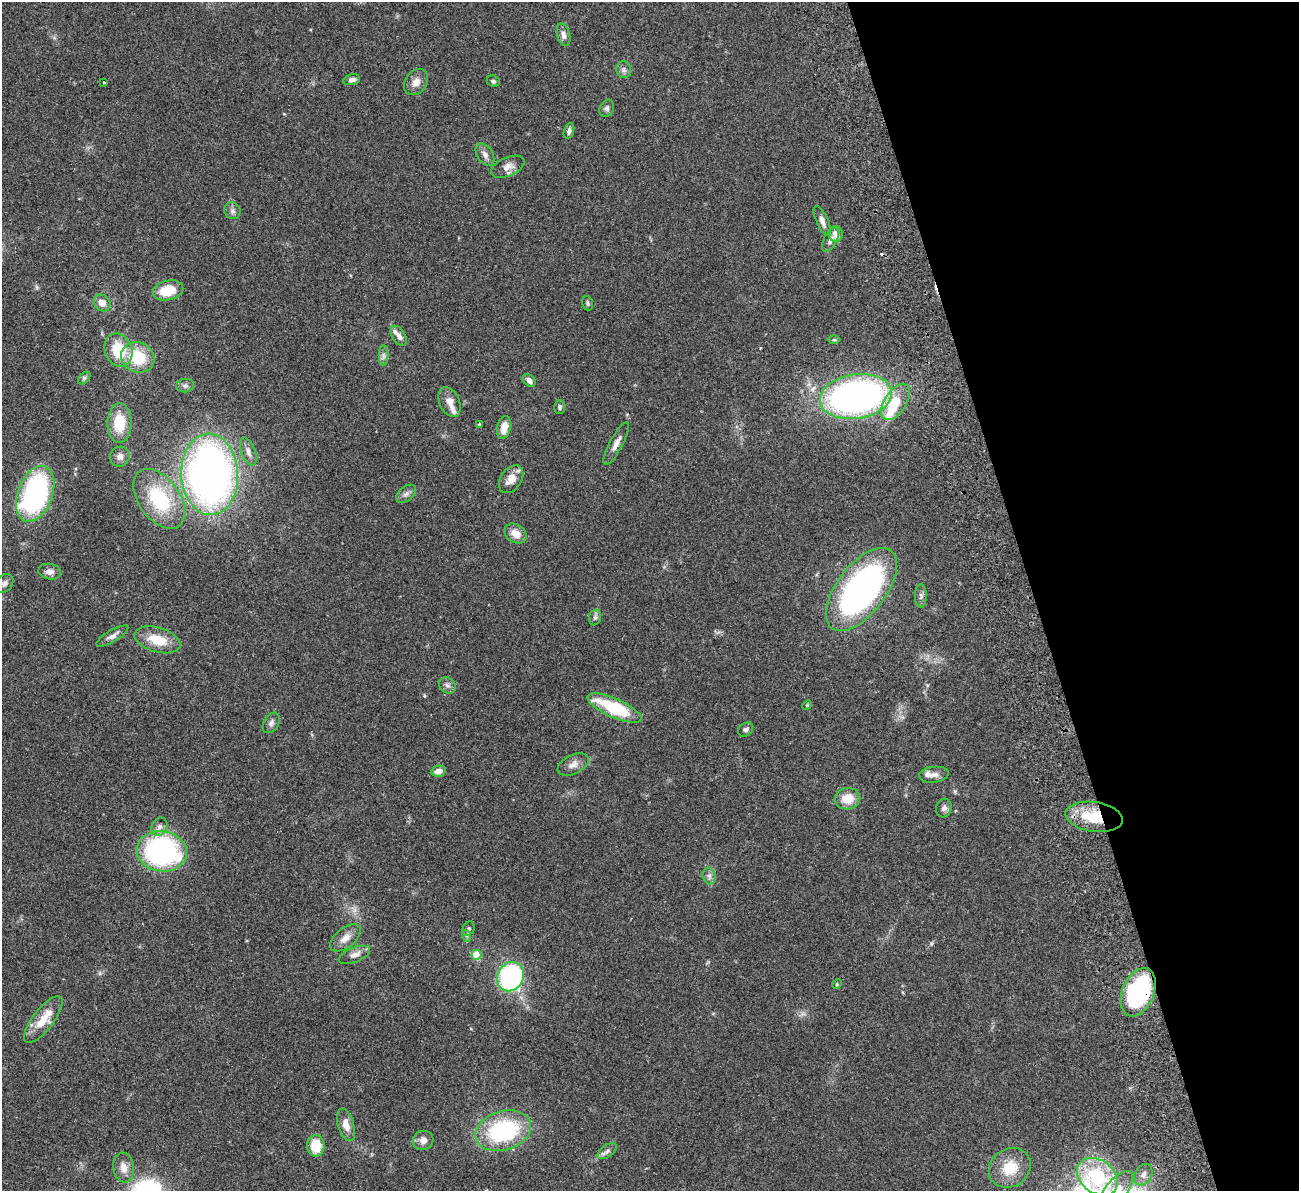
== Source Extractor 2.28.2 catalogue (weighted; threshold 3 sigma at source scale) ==
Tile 12 of 4 x 4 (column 4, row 3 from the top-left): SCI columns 3948-5244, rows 1355-2543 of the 5300 x 5207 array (HDU 1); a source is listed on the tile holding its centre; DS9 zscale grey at full resolution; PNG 1301 x 1193 px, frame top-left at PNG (2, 2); each listed source drawn as its Kron ellipse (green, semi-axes under 4 px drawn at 4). Shown black and unused: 20% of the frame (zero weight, under 2 of 3 exposures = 3% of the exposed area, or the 3 px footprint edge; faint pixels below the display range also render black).
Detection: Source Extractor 2.28.2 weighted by HDU 2 'WHT'; one run over the whole footprint, this tile lists its part. Background 0.0951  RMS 0.0086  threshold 0.0389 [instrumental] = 3 sigma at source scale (4.5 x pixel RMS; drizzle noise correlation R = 1.50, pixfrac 1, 0.05/0.05 arcsec/px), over >= 5 px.
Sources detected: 87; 1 inside a brighter object's white glare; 1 cosmic-ray / hot-pixel residue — neither listed nor drawn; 4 inside a brighter listed object's ellipse — not listed separately; the other 81 listed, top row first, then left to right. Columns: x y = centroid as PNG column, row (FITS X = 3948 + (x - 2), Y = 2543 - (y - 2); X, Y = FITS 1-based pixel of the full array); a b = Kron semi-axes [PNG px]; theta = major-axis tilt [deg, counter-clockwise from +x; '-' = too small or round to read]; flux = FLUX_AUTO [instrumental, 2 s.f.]
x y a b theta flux
564 35 11 6 -75 3.9
624 70 8 7 - 2.8
352 80 8 5 12 3.3
493 81 6 5 - 2.1
416 82 14 11 55 7
104 83 3 2 - 0.87
607 108 9 6 65 2.4
569 131 8 5 74 2.7
485 155 12 8 -57 4.2
508 167 18 9 23 6.6
232 211 8 8 - 3
822 221 16 6 -66 4.9
836 234 8 7 - 5.7
830 240 13 6 61 4.2
168 290 15 9 12 21
102 303 9 7 -50 7.5
588 303 7 5 -75 1.6
399 336 11 6 -59 3.9
834 340 6 4 0 1.1
118 350 17 13 -68 28
383 355 10 5 -90 2.4
138 357 17 15 -25 31
84 378 7 4 45 1.5
529 380 7 5 -44 4.4
185 386 9 6 8 2.3
856 396 36 22 8 330
450 402 16 10 -65 8.4
895 402 20 11 57 27
559 407 7 5 -89 2.2
119 423 20 12 89 21
479 424 3 3 - 1.6
504 427 11 6 76 10
616 444 24 6 62 6.5
248 452 15 7 -70 4.6
120 457 10 9 - 4.2
210 474 41 28 -87 490
511 479 15 10 55 10
35 494 29 17 69 150
406 494 11 7 38 3.4
159 499 34 20 -54 54
515 534 12 9 -35 8.7
50 572 11 8 -10 4.3
4 583 10 7 50 3.5
861 589 49 24 53 230
921 596 11 6 -90 2.9
595 617 8 6 75 2.1
112 636 18 6 30 4.5
157 640 24 12 -16 20
447 685 9 7 -42 3
807 705 5 4 - 0.96
614 708 29 9 -24 52
271 723 11 7 58 3.2
746 729 8 6 41 2.1
573 764 16 9 27 6
438 771 7 5 11 6.5
934 775 15 8 7 5
847 799 13 10 9 14
944 808 9 7 74 3.1
1094 817 29 14 -8 37
159 827 9 8 - 4.1
162 851 25 20 -9 160
709 876 8 6 -77 2.9
469 929 7 5 60 2
467 936 6 4 -71 1.6
345 938 18 9 40 8
354 955 16 7 22 5.8
476 955 5 5 - 29
510 977 15 13 61 200
837 984 5 4 - 0.91
1138 992 25 16 67 130
43 1019 28 10 52 19
346 1125 17 8 -73 9.5
503 1131 28 19 17 92
423 1140 10 9 - 5.8
316 1146 11 8 -89 22
607 1151 11 6 35 3.2
124 1168 15 10 -81 7.8
1010 1168 22 19 34 23
1143 1175 11 8 60 5.1
1097 1177 22 16 -37 60
1116 1190 23 10 50 18
Overlapping masked pixels (flux is a lower limit): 2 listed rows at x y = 1094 817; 1138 992
Isophote crosses this tile's border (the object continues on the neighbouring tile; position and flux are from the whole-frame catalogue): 1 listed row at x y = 1116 1190